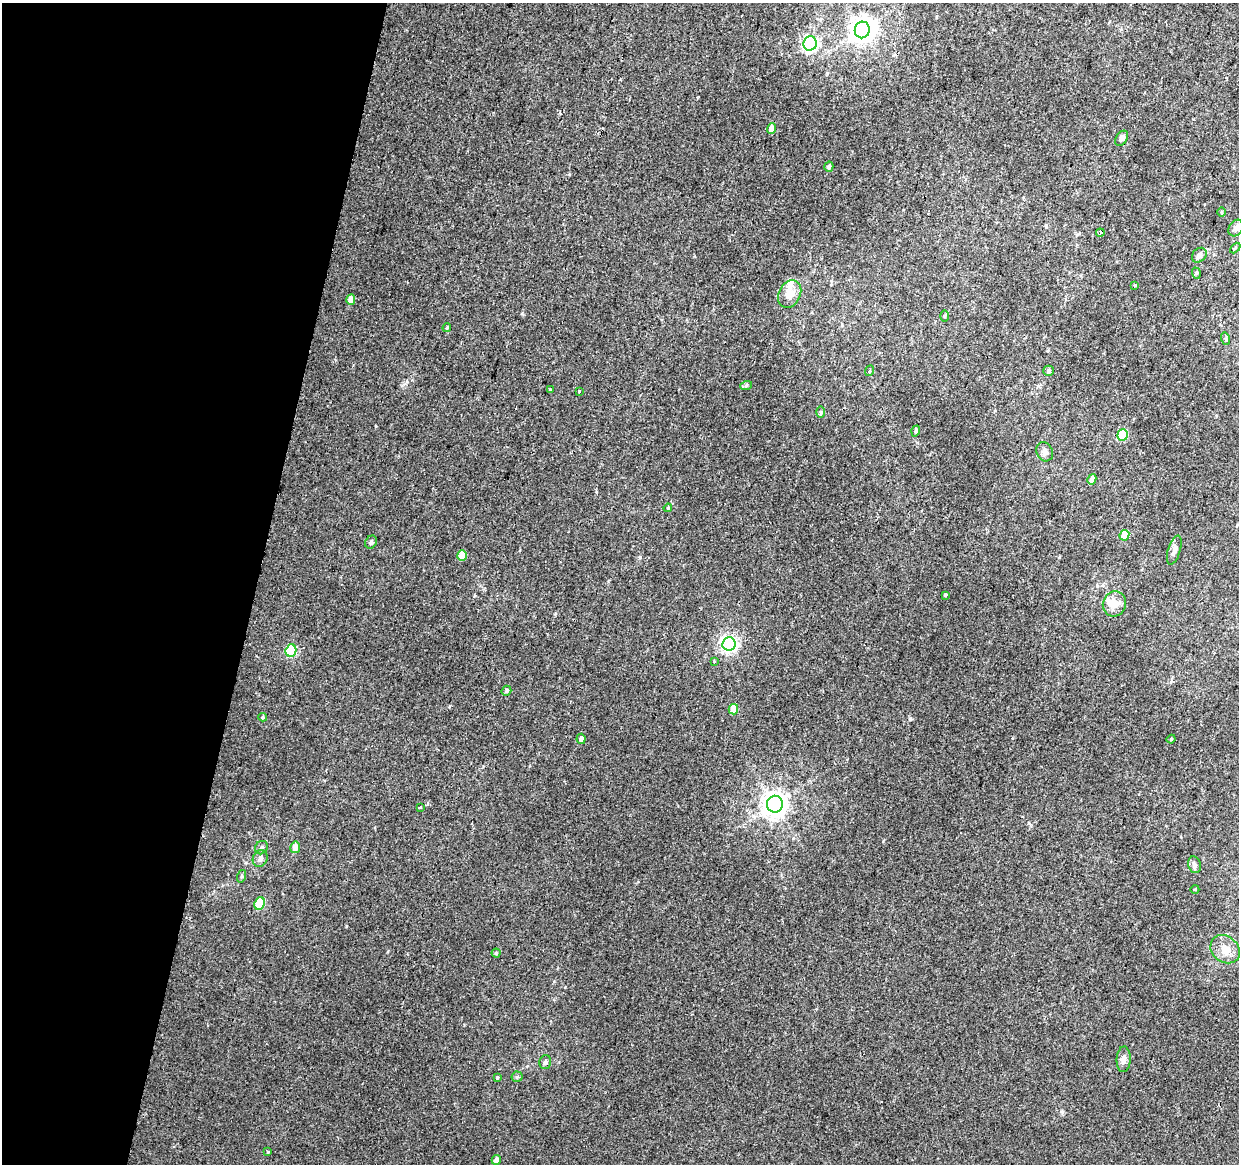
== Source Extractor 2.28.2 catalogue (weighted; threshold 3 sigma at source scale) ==
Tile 9 of 4 x 4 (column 1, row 3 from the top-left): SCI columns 13-1249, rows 1444-2605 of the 4984 x 5270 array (HDU 1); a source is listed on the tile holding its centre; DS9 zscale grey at full resolution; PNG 1241 x 1166 px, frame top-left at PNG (2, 3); each listed source drawn as its Kron ellipse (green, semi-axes under 4 px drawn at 4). Shown black and unused: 21% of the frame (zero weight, under 2 of 3 exposures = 3% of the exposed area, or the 3 px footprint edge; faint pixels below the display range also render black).
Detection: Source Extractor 2.28.2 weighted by HDU 2 'WHT'; one run over the whole footprint, this tile lists its part. Background 0.00417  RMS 0.0043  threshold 0.0193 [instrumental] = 3 sigma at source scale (4.5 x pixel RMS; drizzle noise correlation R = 1.50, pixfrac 1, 0.0396/0.0396 arcsec/px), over >= 5 px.
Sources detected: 63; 1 inside a brighter object's white glare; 1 cosmic-ray / hot-pixel residue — neither listed nor drawn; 2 inside a brighter listed object's ellipse — not listed separately; the other 59 listed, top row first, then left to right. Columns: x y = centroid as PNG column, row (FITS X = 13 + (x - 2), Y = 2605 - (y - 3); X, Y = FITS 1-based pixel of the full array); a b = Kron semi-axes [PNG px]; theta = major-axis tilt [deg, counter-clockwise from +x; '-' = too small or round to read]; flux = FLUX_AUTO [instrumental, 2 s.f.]
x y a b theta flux
862 30 8 7 - 370
810 43 7 6 - 92
772 129 5 4 - 4.7
1122 138 8 5 57 1.9
829 167 5 4 - 1
1221 212 5 3 - 0.41
1236 228 9 6 58 1.5
1100 233 4 3 - 4
1235 248 6 3 46 0.47
1199 255 8 6 47 1.9
1196 273 6 3 -73 0.46
1135 285 3 3 - 1.6
790 294 14 10 63 4.5
351 300 5 4 - 3.5
945 316 5 3 - 0.45
447 328 4 3 - 0.46
1226 339 6 4 -72 0.54
869 371 5 3 - 0.41
1048 371 5 5 - 0.98
746 386 6 4 20 0.68
550 390 3 3 - 0.96
579 391 3 3 - 1.1
821 412 6 4 -90 0.59
916 431 5 4 - 0.94
1123 435 6 5 - 24
1045 452 10 8 -65 1.9
1092 479 5 4 - 2.6
668 508 4 3 - 0.46
1124 535 5 4 - 9.1
371 542 7 5 54 0.97
1174 550 15 6 73 2.2
462 555 5 4 - 7
945 595 4 3 - 1.1
1114 604 13 11 65 5
729 644 7 6 - 140
291 651 6 5 - 31
714 661 4 3 - 0.52
506 691 5 4 - 0.78
733 709 5 4 - 8.1
263 717 4 4 - 0.47
581 739 5 4 - 1.3
1171 739 4 4 - 0.38
775 804 8 8 - 420
420 807 4 2 - 0.33
295 847 6 5 - 3.8
261 848 7 6 - 0.99
260 858 9 7 64 1.9
1194 865 8 6 -73 1.4
242 876 6 4 71 0.53
1195 889 4 3 - 0.32
260 903 6 5 - 17
1225 949 16 13 -39 5.6
496 953 4 4 - 0.57
1124 1059 13 7 87 2.1
545 1062 7 5 77 1.1
517 1077 5 5 - 0.68
497 1078 4 3 - 0.65
268 1152 3 3 - 1.2
496 1160 5 4 - 1.5
Unlisted compact peaks at least as high as the median listed source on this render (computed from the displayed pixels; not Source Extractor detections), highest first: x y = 910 719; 640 557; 346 926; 1062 1112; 522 314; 555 614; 1029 823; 376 426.